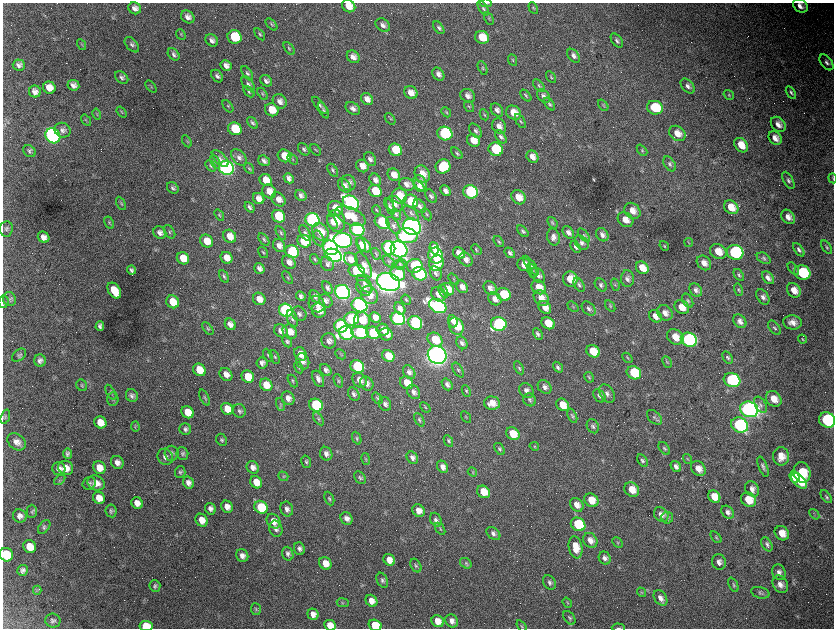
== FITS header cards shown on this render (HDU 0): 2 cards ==
NAXIS1  =                 1663 / length of data axis 1
NAXIS2  =                 1252 / length of data axis 2

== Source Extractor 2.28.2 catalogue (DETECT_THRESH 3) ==
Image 1663 x 1252 px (HDU 0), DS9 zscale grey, zoomed out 1/2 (1 PNG px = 2 x 2 image px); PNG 836 x 630 px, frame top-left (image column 2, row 1251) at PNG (3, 3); each listed source drawn as its Kron ellipse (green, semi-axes under 4 px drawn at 4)
Background 3540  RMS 65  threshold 194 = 3 sigma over >= 5 px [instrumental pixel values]
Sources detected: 598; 73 cannot appear on this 1/2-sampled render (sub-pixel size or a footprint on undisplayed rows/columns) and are neither listed nor drawn; of the other 525, the 500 brightest by FLUX_AUTO listed and drawn (25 fainter detections omitted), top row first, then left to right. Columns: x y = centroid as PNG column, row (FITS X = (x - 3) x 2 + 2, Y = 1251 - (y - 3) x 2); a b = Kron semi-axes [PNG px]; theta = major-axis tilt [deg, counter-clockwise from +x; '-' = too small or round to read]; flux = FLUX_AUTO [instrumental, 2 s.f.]
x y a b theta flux
486 3 6 2 -6 1.2e+04
349 6 7 6 - 1.6e+05
800 6 8 6 -34 9.0e+04
135 8 6 6 - 7.1e+04
483 8 8 4 -58 2.5e+04
533 8 6 3 -61 1.5e+04
188 17 7 5 -40 7.3e+04
489 19 7 2 -64 1.3e+04
271 24 7 3 -47 2.0e+04
383 25 8 6 -40 6.5e+04
439 28 7 4 -53 3.5e+04
181 34 6 3 -49 1.4e+04
260 34 7 3 -52 2.2e+04
234 37 7 6 - 6.6e+05
482 37 7 6 - 3.0e+05
212 40 7 5 -42 6.0e+04
617 41 8 4 -53 3.9e+04
82 45 6 3 -61 1.5e+04
132 45 9 5 -49 4.2e+04
289 48 7 3 -52 2.1e+04
174 54 7 5 -49 4.0e+04
573 56 8 5 -52 4.9e+04
353 57 7 5 -43 8.6e+04
513 60 6 3 -65 1.7e+04
826 62 9 5 -54 4.9e+04
19 65 6 5 - 4.7e+04
226 65 6 5 - 7.3e+04
483 68 7 3 -65 1.5e+04
247 73 8 4 -54 3.1e+04
438 74 7 5 -54 6.3e+04
217 76 7 5 -52 4.5e+04
122 77 7 5 -40 4.2e+04
551 77 6 3 -59 1.6e+04
266 81 6 5 - 5.2e+04
248 84 8 5 -51 4.1e+04
73 85 6 5 - 6.9e+04
151 86 7 3 -49 1.5e+04
539 86 7 3 -48 2.2e+04
688 86 9 5 -49 5.3e+04
49 88 6 6 - 1.5e+05
35 91 6 6 - 7.8e+04
249 92 7 4 -47 2.2e+04
791 92 7 3 -57 2.8e+04
411 93 7 6 - 1.3e+05
263 94 7 4 -59 2.3e+04
729 95 5 4 - 1.9e+04
468 96 8 6 -35 8.0e+04
526 96 7 3 -47 1.8e+04
544 96 8 5 -51 5.7e+04
367 99 6 5 - 9.7e+04
280 101 8 6 -55 7.0e+04
549 104 7 4 -52 2.5e+04
320 105 10 4 -49 3.4e+04
603 105 6 3 -52 1.6e+04
228 106 7 3 -52 1.6e+04
469 107 6 3 -57 1.6e+04
353 108 8 5 -36 6.1e+04
655 108 8 6 -18 5.1e+05
272 110 7 6 - 2.4e+05
324 110 8 4 -62 3.0e+04
497 110 7 5 -52 6.1e+04
122 112 6 3 -51 1.8e+04
446 112 5 3 - 1.5e+04
514 113 8 6 -36 1.9e+05
97 114 5 4 - 1.8e+04
484 115 6 3 -62 1.4e+04
390 119 6 3 -51 1.4e+04
86 120 6 3 -57 1.4e+04
520 121 8 3 -59 2.0e+04
252 123 7 4 -53 2.7e+04
778 124 8 6 -48 8.7e+04
499 126 8 7 - 1.0e+05
235 129 7 6 - 4.5e+05
62 130 8 7 - 6.1e+04
475 131 8 5 -54 4.2e+04
677 133 9 7 -37 1.4e+05
445 134 7 6 - 2.1e+06
53 136 8 7 - 5.7e+06
501 137 7 4 -53 3.7e+04
775 138 8 6 -52 9.9e+04
473 140 7 6 - 1.9e+05
187 141 6 3 -59 1.4e+04
741 145 8 6 -48 2.0e+05
304 149 7 5 -51 3.1e+04
496 149 7 6 - 6.6e+05
315 150 6 3 -53 1.5e+04
395 150 7 6 - 3.7e+05
642 150 6 4 -49 2.1e+04
29 151 7 5 -42 3.4e+04
457 153 7 4 -47 2.4e+04
284 156 7 6 - 2.4e+05
239 157 9 6 -50 5.7e+04
532 157 6 5 - 9.9e+04
220 159 10 5 -44 5.4e+04
293 159 6 3 -52 1.6e+04
370 159 7 5 -58 5.3e+04
215 161 7 4 -66 3.5e+04
264 161 6 5 - 4.7e+04
670 164 8 5 -55 3.6e+04
211 166 6 4 -49 2.3e+04
362 166 7 5 -47 1.1e+05
443 166 7 7 - 4.9e+05
226 168 7 7 - 6.9e+06
249 168 6 4 -56 1.8e+04
333 170 7 4 -57 2.6e+04
422 174 9 7 -60 1.6e+05
394 175 6 5 - 1.2e+05
289 178 5 4 - 6.3e+04
833 178 5 3 - 1.4e+04
266 180 6 5 - 1.9e+05
375 180 7 5 -54 5.9e+04
788 180 9 4 -61 4.0e+04
349 183 8 6 -65 8.0e+04
420 183 8 6 -59 1.0e+05
407 184 8 6 -22 8.0e+04
345 186 8 5 -49 6.0e+04
419 186 7 3 -48 5.7e+04
173 188 6 5 - 3.3e+04
269 191 7 6 - 1.4e+05
375 191 7 6 - 3.9e+05
446 191 6 4 -47 6.9e+04
470 192 7 6 - 1.6e+06
301 195 6 5 - 5.4e+04
399 196 7 7 - 3.0e+05
431 196 7 4 -55 3.8e+04
518 197 8 6 -43 1.7e+05
259 199 6 5 - 1.0e+05
279 199 8 6 -46 1.0e+05
411 201 7 6 - 4.6e+05
121 203 7 3 -63 1.7e+04
351 203 9 6 -34 5.4e+06
394 204 9 7 -40 1.1e+05
390 206 8 4 -67 2.8e+04
420 206 7 5 -51 4.8e+04
250 207 6 4 -51 3.7e+04
731 207 8 6 -38 2.0e+05
335 208 8 7 - 2.5e+05
377 210 5 2 - 1.2e+04
632 211 9 7 -45 1.4e+05
411 213 9 5 -44 4.3e+04
396 214 6 4 -55 2.7e+04
427 214 6 3 -58 1.6e+04
219 215 6 3 -54 1.8e+04
278 216 7 6 - 6.5e+05
350 216 16 8 -24 2.7e+05
788 217 8 6 -51 9.7e+04
312 220 7 6 - 4.1e+06
625 220 8 6 -38 1.5e+05
336 221 11 8 -75 2.2e+05
332 222 7 4 -61 9.0e+04
382 222 8 6 -37 8.1e+05
109 223 6 4 -62 2.0e+04
552 223 6 3 -51 1.9e+04
393 226 10 5 -53 5.7e+04
412 227 9 8 - 1.3e+07
6 229 8 6 85 3.6e+04
357 230 7 6 - 3.2e+06
523 231 7 4 -48 3.1e+04
170 232 7 5 -56 2.6e+04
320 232 9 7 -53 2.5e+05
568 232 7 5 -50 6.4e+04
160 233 7 6 - 6.4e+04
281 233 7 4 -60 2.6e+04
305 233 8 4 -61 3.8e+04
584 235 8 4 -49 2.5e+04
602 235 7 5 -52 5.8e+04
230 236 7 6 - 1.4e+05
407 236 10 7 -5 7.4e+05
44 237 6 5 - 7.8e+04
553 237 8 6 -77 6.7e+04
318 238 8 5 -67 3.6e+04
264 239 7 4 -55 2.8e+04
343 240 9 7 -13 7.4e+06
207 241 7 6 - 2.1e+05
304 241 7 6 - 8.6e+05
499 241 6 4 -52 2.1e+04
688 242 5 3 - 1.2e+04
582 243 8 6 -48 5.1e+04
361 245 7 4 -66 7.4e+04
364 245 9 5 -50 1.1e+05
279 246 7 6 - 8.5e+04
664 246 5 3 - 1.4e+04
576 247 6 4 -56 3.4e+04
826 247 7 3 -55 2.2e+04
330 248 8 7 - 7.2e+06
389 248 7 6 - 3.1e+06
434 248 6 4 -67 1.7e+05
399 249 9 7 -37 1.0e+07
476 250 6 4 -49 2.1e+04
799 250 8 4 -55 4.3e+04
718 251 8 7 - 2.1e+05
263 252 6 3 -57 1.6e+04
292 252 7 6 - 1.2e+06
735 252 8 7 - 2.0e+06
459 253 6 5 - 1.2e+05
510 253 6 4 -49 3.5e+04
376 254 6 3 -60 1.5e+04
333 255 9 6 -21 5.3e+06
436 255 8 7 - 1.3e+06
183 258 6 5 - 2.6e+05
227 258 6 5 - 1.3e+05
764 258 7 5 -32 3.1e+04
315 259 5 3 - 1.6e+04
351 259 7 6 - 1.2e+05
466 260 7 6 - 8.0e+04
389 261 7 4 -45 2.6e+04
289 262 7 6 - 8.2e+04
436 263 8 7 - 2.4e+05
704 263 8 6 -47 1.1e+05
327 264 7 6 - 4.2e+04
399 264 7 4 6 2.7e+04
364 265 14 5 -62 9.4e+04
524 265 7 6 - 1.9e+05
401 266 4 3 - 1.5e+04
414 266 8 7 - 5.5e+05
531 266 11 4 -54 5.0e+04
259 268 6 5 - 5.8e+04
642 268 7 5 -42 1.8e+05
793 269 7 4 -51 2.2e+04
132 270 4 3 - 3.3e+04
356 271 8 6 -12 8.7e+05
532 271 7 4 -64 2.9e+04
436 273 7 5 -62 4.3e+04
802 273 8 7 - 7.6e+05
398 274 8 6 -31 4.0e+05
419 274 7 6 - 1.8e+06
538 275 8 6 -50 5.5e+04
739 275 7 4 -54 2.6e+04
224 276 7 4 -59 2.7e+04
287 278 7 2 -54 1.5e+04
768 278 7 5 -51 7.0e+04
454 279 6 2 -50 1.3e+04
570 279 7 7 - 2.2e+05
627 279 8 6 -87 5.6e+04
388 282 12 8 -21 1.6e+07
364 284 10 5 -50 5.9e+04
579 285 7 5 -60 3.3e+04
601 285 7 5 -50 3.9e+04
615 285 6 3 -74 1.8e+04
462 287 7 5 -48 8.3e+04
539 287 8 6 -40 1.9e+05
327 288 7 4 -59 4.0e+04
364 288 9 6 -46 6.7e+04
490 288 7 6 - 6.3e+04
448 289 7 6 - 2.1e+05
696 290 7 5 -48 5.5e+04
738 290 6 4 -76 2.2e+04
794 290 8 6 -52 1.5e+05
114 291 9 5 -57 3.1e+05
443 291 7 4 -62 2.9e+04
342 292 8 7 - 7.8e+06
438 294 8 6 -44 1.1e+05
504 294 7 6 - 4.7e+05
369 295 9 8 - 1.6e+05
301 296 5 4 - 4.0e+04
315 296 6 4 -59 4.6e+04
763 297 8 5 -56 5.7e+04
541 298 8 6 -46 1.5e+05
10 299 7 6 - 3.1e+04
259 299 6 6 - 1.2e+05
495 299 7 5 -43 9.7e+04
406 300 5 3 - 1.4e+04
326 301 7 6 - 5.3e+04
688 301 8 5 -60 2.9e+04
4 302 6 5 - 2.4e+04
173 302 7 6 - 2.6e+05
317 304 9 7 -53 1.1e+05
359 305 8 6 -31 3.8e+06
438 306 9 6 -28 4.9e+06
573 306 6 3 -40 1.7e+04
610 306 6 4 -55 1.9e+04
545 307 7 5 -48 1.1e+05
682 307 8 6 -35 1.6e+05
400 309 7 5 -61 7.7e+04
589 309 8 5 -47 4.5e+04
286 310 7 6 - 3.8e+06
319 311 7 6 - 1.6e+05
665 313 8 7 - 9.3e+04
299 314 8 6 -46 5.0e+04
655 316 7 5 -45 1.0e+05
375 317 6 5 - 9.8e+04
292 319 9 5 -72 3.7e+04
352 319 7 7 - 1.2e+06
398 319 7 6 - 3.1e+06
362 320 8 8 - 2.8e+05
453 321 6 4 -71 1.0e+05
740 321 7 5 -54 6.7e+04
792 322 9 7 -4 1.1e+05
415 323 7 6 - 1.6e+06
548 323 7 5 -32 2.4e+05
230 324 6 5 - 7.2e+04
499 324 8 7 - 2.5e+06
100 326 4 4 - 3.4e+04
341 326 7 6 - 3.5e+06
456 326 9 7 -63 3.3e+05
208 328 7 3 -53 1.8e+04
775 328 8 5 -54 3.1e+04
383 330 6 5 - 1.2e+05
281 331 7 6 - 7.3e+04
290 332 8 6 -45 1.4e+05
360 332 8 6 -12 1.6e+06
346 333 7 6 - 3.2e+06
373 333 7 6 - 9.6e+05
386 334 7 6 - 1.1e+05
538 334 6 4 -61 3.4e+04
675 337 9 7 -35 2.0e+05
802 339 4 3 - 1.2e+04
435 340 8 6 -37 3.4e+05
689 340 8 7 - 3.5e+06
329 341 7 7 - 6.2e+04
287 342 6 4 -63 2.6e+04
462 343 7 5 -60 4.6e+04
593 351 7 6 - 2.8e+05
300 354 7 5 -50 1.7e+05
341 354 6 3 -44 1.3e+04
19 355 8 5 40 3.0e+04
268 355 7 3 -63 2.0e+04
437 355 9 8 - 1.5e+07
388 356 6 5 - 2.7e+05
275 357 7 4 -62 2.3e+04
627 358 6 3 -43 1.5e+04
728 358 7 4 -59 2.9e+04
40 361 6 6 - 5.1e+04
303 361 8 6 -66 6.7e+04
667 362 6 3 -63 1.8e+04
262 363 5 5 - 5.2e+04
357 367 7 6 - 1.3e+06
558 367 6 4 -56 3.3e+04
299 368 6 3 -60 1.4e+04
519 368 7 4 -60 2.6e+04
199 370 7 6 - 2.9e+05
326 370 7 5 -48 5.2e+04
458 370 8 4 -59 2.9e+04
409 372 7 5 -54 5.4e+04
634 373 7 6 - 6.1e+05
226 374 7 5 -45 8.9e+04
248 377 6 6 - 3.9e+05
589 377 6 3 -59 1.7e+04
318 379 9 5 -64 6.4e+04
360 380 8 6 -49 1.0e+05
732 380 8 7 - 1.5e+06
293 381 7 4 -62 2.4e+04
338 381 7 3 -69 1.6e+04
407 383 7 6 - 1.7e+05
367 384 7 6 - 6.7e+04
447 384 6 4 -53 5.4e+04
82 385 6 5 - 2.5e+04
266 385 6 6 - 2.1e+05
544 387 8 6 -45 5.5e+04
466 391 6 4 -66 2.1e+04
526 391 8 6 -54 7.0e+04
111 392 8 4 -61 2.8e+04
414 392 8 6 -54 5.8e+04
354 394 7 5 -58 3.8e+04
607 394 10 6 -57 6.3e+04
132 396 6 6 - 4.4e+04
599 396 7 5 -52 3.6e+04
205 397 9 4 -65 2.6e+04
288 398 7 6 - 8.4e+04
377 398 6 4 -53 2.1e+04
113 399 7 5 84 3.2e+04
774 399 8 7 - 1.7e+05
530 400 7 6 - 3.6e+04
492 403 8 6 -8 1.4e+05
385 404 7 6 - 4.6e+04
280 405 7 3 -76 2.5e+04
316 405 7 6 - 1.5e+06
563 405 7 5 -39 2.2e+05
761 405 9 5 -59 4.8e+04
425 407 6 4 -42 1.7e+04
227 409 6 5 - 2.2e+05
749 409 9 7 -23 7.7e+06
239 411 7 6 - 3.9e+04
187 412 6 5 - 2.8e+05
572 416 7 4 -67 2.6e+04
5 417 7 4 71 2.3e+04
466 417 6 3 -56 1.3e+04
654 417 9 5 -43 3.7e+04
318 419 7 4 -57 2.4e+04
419 420 7 4 -62 2.3e+04
827 420 8 7 - 2.2e+06
100 422 6 5 - 2.0e+05
740 425 9 7 -28 1.9e+06
593 426 7 5 -63 3.4e+04
135 427 5 4 - 1.7e+04
185 429 6 5 - 3.8e+04
513 434 7 6 - 3.0e+05
357 438 7 4 -68 2.1e+04
221 440 6 5 - 2.8e+04
448 441 6 4 -64 2.1e+04
17 442 10 7 -38 1.1e+05
534 446 5 3 - 1.3e+04
664 448 7 4 -52 2.8e+04
499 449 7 4 -55 2.7e+04
172 453 7 7 - 4.7e+04
67 454 5 4 - 3.6e+04
182 454 6 5 - 3.0e+04
326 454 7 6 - 6.2e+04
781 456 9 8 - 1.7e+05
165 457 8 7 - 6.2e+04
412 458 6 5 - 5.4e+04
366 459 6 4 -77 1.8e+04
687 459 5 3 - 1.3e+04
642 460 7 4 -55 3.2e+04
117 462 7 6 - 7.6e+04
306 462 6 4 -76 2.6e+04
676 466 6 4 -56 5.7e+04
253 467 7 5 -48 8.1e+04
442 467 6 5 - 7.2e+04
763 467 11 4 -68 4.1e+04
66 468 7 7 - 1.4e+05
99 468 7 6 - 1.6e+05
59 469 6 6 - 7.8e+04
698 469 8 6 -51 1.2e+05
180 472 6 5 - 2.7e+04
472 472 5 4 - 1.6e+04
802 472 10 8 -76 5.3e+05
283 476 5 4 - 1.8e+04
795 477 6 4 -70 3.7e+05
360 478 7 5 -53 2.9e+04
60 480 6 2 36 1.4e+04
799 481 9 5 -44 3.8e+05
256 482 6 5 - 1.7e+05
89 483 7 6 - 3.4e+04
96 483 9 7 -24 1.4e+05
188 483 6 5 - 6.4e+04
752 489 8 6 -56 7.5e+04
632 490 8 6 -44 2.0e+05
483 492 7 6 - 2.2e+05
714 496 7 5 -46 1.9e+05
826 497 7 4 -52 2.4e+04
99 498 6 6 - 1.4e+05
329 498 7 4 -66 2.5e+04
591 500 7 6 - 2.3e+05
748 500 8 6 -37 2.6e+05
137 503 6 5 - 1.1e+05
577 505 7 6 - 1.2e+05
227 507 6 5 - 1.0e+05
261 507 7 6 - 6.3e+05
210 509 6 5 - 5.8e+04
287 509 7 6 - 6.3e+04
32 511 6 5 - 2.2e+04
111 511 6 5 - 3.1e+04
419 511 7 5 -48 1.2e+05
728 512 7 5 -47 6.1e+04
661 514 8 6 -49 9.1e+04
814 514 6 2 -50 1.2e+04
20 516 7 6 - 6.3e+04
347 518 7 5 -54 7.2e+04
667 518 6 5 - 3.2e+04
202 520 7 6 - 1.4e+05
436 520 7 5 -62 4.3e+04
273 521 8 6 -54 1.2e+05
578 524 7 6 - 8.6e+05
44 527 8 5 52 3.1e+04
276 529 8 6 -76 5.8e+04
440 529 7 3 -57 1.8e+04
493 533 8 5 -40 5.0e+04
782 533 8 6 -42 1.8e+05
716 537 7 3 -51 2.0e+04
590 540 8 6 -49 9.9e+04
618 543 6 4 -46 1.6e+04
767 544 7 5 -61 3.6e+04
30 547 7 6 - 2.3e+05
576 547 11 6 -79 2.1e+05
299 549 6 5 - 4.3e+04
288 554 7 5 -72 4.2e+04
6 555 7 6 - 5.2e+05
242 555 7 6 - 6.9e+04
605 558 7 5 -60 5.9e+04
389 560 6 5 - 1.4e+05
719 562 8 6 -71 6.6e+04
325 563 6 5 - 1.6e+05
466 563 6 5 - 2.8e+04
416 566 7 5 -59 2.7e+04
23 570 5 5 - 4.4e+04
779 572 8 6 -64 6.3e+04
382 580 8 5 -65 3.6e+04
549 582 8 6 -56 4.2e+04
780 584 9 7 -58 9.3e+04
733 585 7 4 -64 2.5e+04
155 586 6 5 - 3.3e+04
37 590 4 2 - 1.4e+04
642 592 5 4 - 1.5e+04
760 593 9 5 -15 3.5e+04
660 598 8 6 -54 8.2e+04
371 601 6 5 - 1.2e+05
343 603 6 3 -8 1.6e+04
567 603 5 3 - 1.6e+04
256 609 6 5 - 2.3e+04
313 614 6 5 - 9.4e+04
569 618 8 5 -53 3.4e+04
53 621 7 7 - 4.3e+04
438 621 6 5 - 1.6e+05
452 621 7 6 - 7.1e+04
330 625 6 5 - 1.5e+05
375 625 6 5 - 4.0e+05
146 626 6 5 - 5.0e+05
521 626 6 3 -54 1.5e+04
618 628 7 2 -1 1.3e+04
At the frame edge (FLAGS 8, measured only in part): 11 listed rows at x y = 486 3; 349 6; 800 6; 833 178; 4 302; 827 420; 6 555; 330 625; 375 625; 146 626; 618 628
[25 fainter detections neither listed nor drawn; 73 sub-pixel or undisplayed-footprint detections neither listed nor drawn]